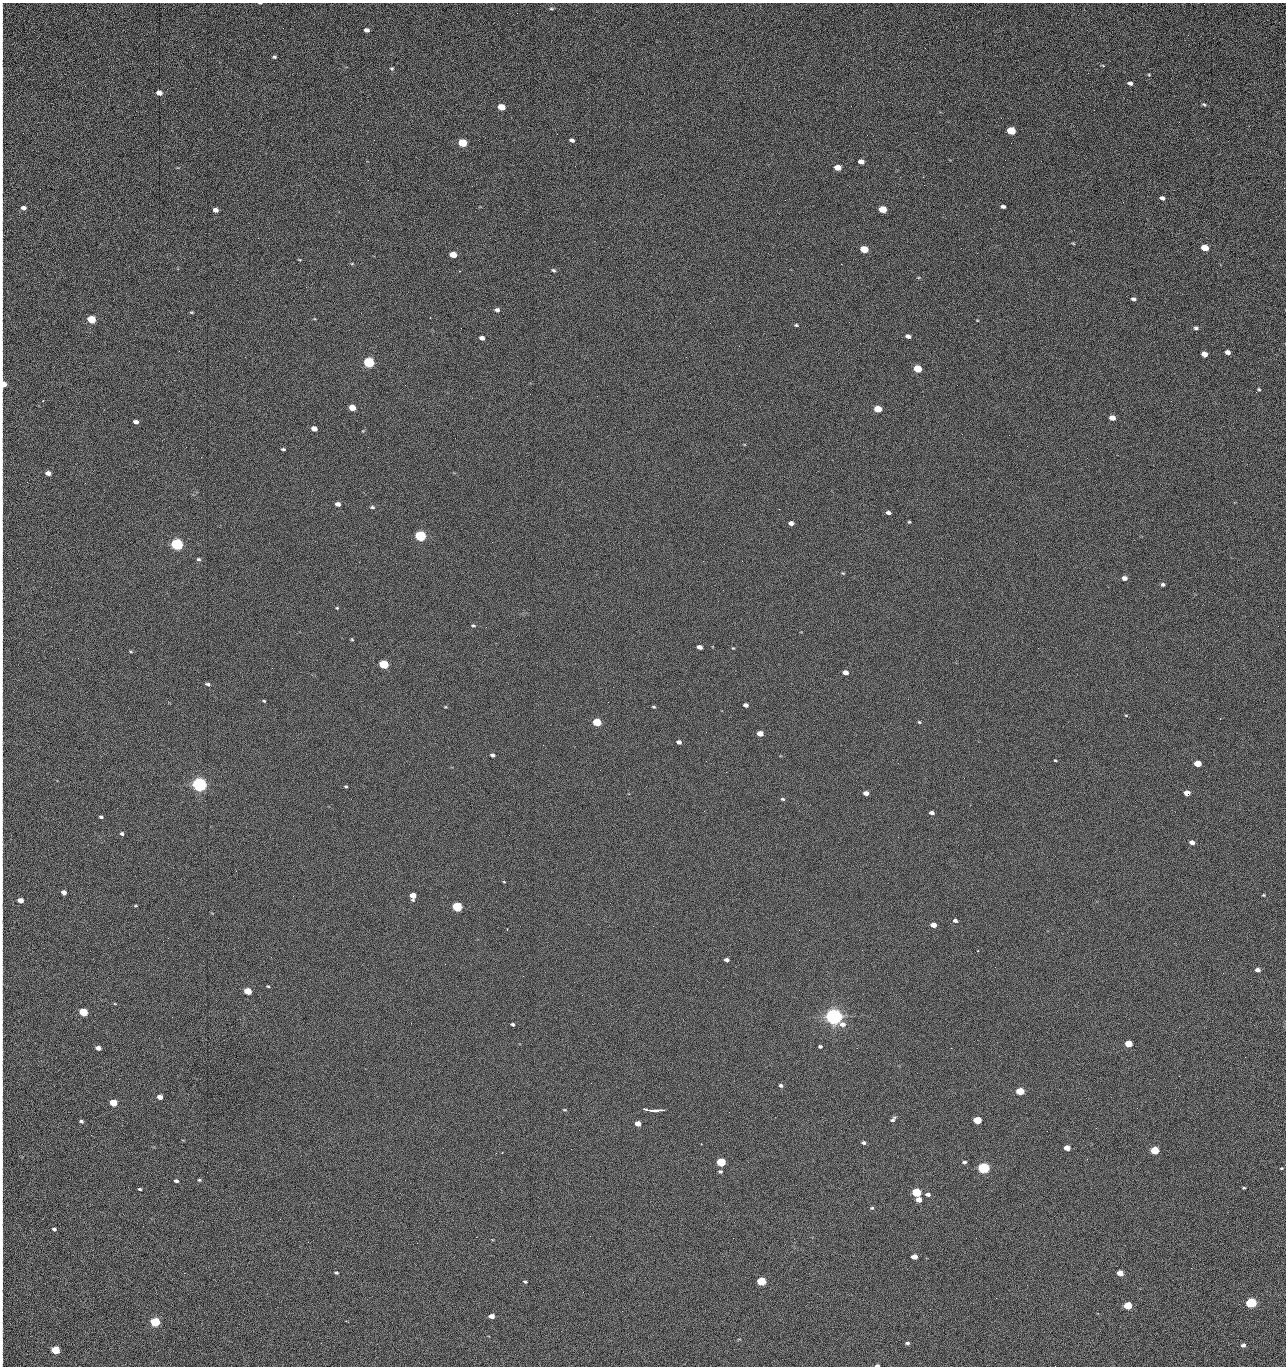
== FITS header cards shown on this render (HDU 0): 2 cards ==
NAXIS1  =                 1284 /fastest changing axis
NAXIS2  =                 1364 /next to fastest changing axis

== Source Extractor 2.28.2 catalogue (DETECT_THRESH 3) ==
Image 1284 x 1364 px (HDU 0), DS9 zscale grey, 1 PNG px = 1 image px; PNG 1288 x 1368 px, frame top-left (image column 1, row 1364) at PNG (2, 3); no overlay
Background 130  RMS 15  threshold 44.2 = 3 sigma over >= 5 px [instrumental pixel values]
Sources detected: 227; all 227 listed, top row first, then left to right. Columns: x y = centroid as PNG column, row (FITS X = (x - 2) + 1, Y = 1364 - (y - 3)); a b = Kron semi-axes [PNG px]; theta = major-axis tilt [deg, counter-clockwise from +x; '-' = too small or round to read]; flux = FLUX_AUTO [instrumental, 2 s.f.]
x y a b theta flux
260 3 4 2 - 1.0e+03
551 9 7 3 0 1.3e+03
2 17 12 2 90 2.3e+03
2 30 14 2 90 2.2e+03
366 30 5 4 - 4.7e+03
1188 35 3 2 - 1.5e+03
2 54 20 2 90 3.6e+03
274 57 4 4 - 1.6e+03
1103 65 6 2 -19 8.1e+02
392 68 5 4 - 1.3e+03
1149 75 4 4 - 9.0e+02
1130 83 5 4 - 2.9e+03
2 84 20 2 90 4.4e+03
159 93 5 4 - 8.3e+03
1204 104 6 4 -45 1.5e+03
501 107 5 4 - 2.3e+04
1179 122 2 2 - 1.2e+03
1011 131 6 4 -14 4.3e+04
2 137 8 2 90 1.4e+03
572 140 5 4 - 3.3e+03
462 143 5 4 - 5.4e+04
2 161 14 2 90 2.5e+03
861 161 5 4 - 6.4e+03
1041 161 2 2 - 1.8e+03
838 167 5 4 - 1.6e+04
923 177 2 2 - 1.8e+04
1162 198 5 3 - 3.5e+03
785 200 2 2 - 5.1e+02
1123 202 2 2 - 7.3e+02
1003 206 4 3 - 2.6e+03
23 208 5 4 - 4.7e+03
883 209 5 4 - 2.8e+04
215 210 5 4 - 5.8e+03
2 211 14 2 90 2.6e+03
2 235 9 2 90 1.5e+03
1073 243 6 3 -19 9.4e+02
1205 248 5 4 - 2.4e+04
864 249 5 4 - 4.1e+04
453 254 5 4 - 2.0e+04
299 259 4 3 - 7.9e+02
2 264 9 2 90 1.4e+03
352 264 5 3 - 9.6e+02
841 264 2 2 - 2.7e+04
553 270 5 4 - 1.7e+03
306 287 3 2 - 7.9e+02
1133 299 5 4 - 2.7e+03
497 310 6 5 - 3.3e+03
191 312 5 3 - 1.0e+03
91 319 5 4 - 5.2e+04
977 320 4 3 - 6.9e+02
849 322 2 2 - 4.8e+02
710 323 2 2 - 3.3e+03
796 325 5 3 - 1.3e+03
1196 328 6 4 -7 2.4e+03
908 336 5 4 - 3.9e+03
482 338 5 4 - 4.9e+03
739 346 2 2 - 4.6e+02
1228 352 5 4 - 4.6e+03
1204 354 5 4 - 9.7e+03
2 362 11 2 90 2.0e+03
369 362 5 5 - 1.6e+05
917 369 5 4 - 4.0e+04
4 384 6 4 -88 1.2e+04
1259 389 4 3 - 1.3e+03
1256 392 3 2 - 1.3e+03
43 401 2 2 - 7.0e+02
352 408 5 4 - 2.0e+04
878 409 5 4 - 3.3e+04
1112 418 5 4 - 9.8e+03
136 422 5 4 - 4.7e+03
314 429 5 4 - 9.2e+03
1009 435 2 2 - 3.3e+03
1027 446 2 2 - 4.5e+02
186 447 2 2 - 3.1e+03
283 449 4 3 - 1.6e+03
2 462 11 2 90 2.0e+03
48 473 5 4 - 6.2e+03
85 483 2 2 - 9.8e+02
338 504 5 4 - 5.1e+03
372 507 6 4 -9 1.6e+03
2 508 24 2 90 4.0e+03
779 509 2 2 - 6.5e+02
888 513 5 3 - 3.4e+03
909 522 4 4 - 1.2e+03
791 523 5 4 - 4.9e+03
2 534 16 2 90 2.8e+03
420 536 5 5 - 1.9e+05
492 542 2 2 - 2.6e+03
177 544 5 5 - 3.2e+05
198 559 5 4 - 1.8e+03
742 561 3 2 - 8.1e+02
843 573 4 3 - 1.0e+03
1124 578 5 4 - 5.4e+03
1163 584 4 3 - 2.2e+03
337 608 4 4 - 9.9e+02
2 616 19 2 90 3.2e+03
473 625 6 4 -16 1.4e+03
352 639 5 4 - 1.0e+03
699 647 5 4 - 5.4e+03
733 648 4 3 - 8.8e+02
130 651 5 3 - 1.0e+03
384 664 5 4 - 9.0e+04
2 666 22 2 90 3.4e+03
845 672 5 4 - 7.3e+03
208 684 6 4 -17 2.2e+03
264 701 3 3 - 1.1e+03
746 705 5 4 - 3.9e+03
445 707 4 4 - 9.4e+02
654 707 5 3 - 1.3e+03
1126 715 5 3 - 9.6e+02
597 722 5 4 - 4.8e+04
919 722 4 4 - 1.1e+03
706 732 2 2 - 6.8e+02
760 733 5 4 - 1.4e+04
679 742 4 4 - 3.5e+03
543 745 2 2 - 3.1e+03
492 755 5 4 - 2.5e+03
1055 760 3 3 - 9.7e+02
706 761 2 2 - 2.1e+03
1198 763 5 4 - 2.6e+04
2 767 10 2 90 1.9e+03
726 772 2 2 - 2.5e+03
199 784 6 5 - 7.0e+05
346 786 4 3 - 1.3e+03
866 793 5 4 - 5.9e+03
1187 793 5 4 - 1.2e+04
782 799 6 4 -17 1.4e+03
932 813 4 3 - 3.8e+03
2 817 12 2 90 2.0e+03
101 817 4 3 - 1.8e+03
122 833 5 4 - 2.0e+03
1192 842 5 4 - 5.8e+03
2 876 16 2 90 2.8e+03
504 882 4 2 - 7.2e+02
64 892 5 4 - 5.5e+03
1263 895 4 3 - 9.5e+02
413 896 5 5 - 1.3e+04
20 900 5 4 - 9.8e+03
136 906 6 3 0 1.1e+03
457 907 5 4 - 1.2e+05
2 913 13 2 90 1.7e+03
955 921 5 4 - 2.7e+03
933 925 5 4 - 9.4e+03
507 930 3 2 - 1.4e+03
978 951 2 2 - 5.6e+02
727 960 4 4 - 3.5e+03
2 969 16 2 90 2.6e+03
1258 970 5 4 - 4.6e+03
523 976 2 2 - 2.0e+03
268 986 4 3 - 9.6e+02
248 991 5 4 - 3.3e+04
115 1004 5 3 - 8.6e+02
83 1012 5 4 - 5.4e+04
834 1017 6 5 - 1.0e+06
411 1023 2 2 - 5.4e+03
513 1024 4 3 - 1.9e+03
1129 1044 5 4 - 2.9e+04
820 1046 4 3 - 1.9e+03
98 1048 5 4 - 6.4e+03
857 1048 2 2 - 1.4e+03
2 1052 11 2 90 2.0e+03
1245 1057 2 2 - 1.8e+03
1179 1076 2 2 - 2.7e+03
781 1085 5 4 - 2.3e+03
2 1090 18 2 90 2.7e+03
1020 1091 5 4 - 4.8e+04
160 1097 5 4 - 7.0e+03
113 1103 5 4 - 3.1e+04
2 1108 9 2 90 1.5e+03
564 1110 5 3 - 9.7e+02
651 1110 14 3 -8 4.8e+03
655 1110 12 3 5 5.8e+03
729 1112 2 2 - 8.3e+02
893 1119 7 4 44 2.5e+03
977 1120 5 4 - 4.4e+04
81 1121 5 4 - 2.0e+03
638 1123 5 4 - 8.8e+03
1096 1128 2 2 - 4.7e+02
2 1133 13 2 90 2.3e+03
91 1135 2 2 - 2.5e+03
863 1143 5 4 - 2.0e+03
701 1144 2 2 - 5.0e+02
1067 1148 5 4 - 1.6e+04
571 1149 2 2 - 9.1e+02
1155 1150 5 4 - 5.8e+04
502 1152 3 2 - 1.7e+03
1087 1159 3 2 - 1.5e+03
721 1162 5 4 - 7.8e+04
964 1162 5 4 - 2.2e+03
2 1163 15 2 90 2.3e+03
983 1168 5 4 - 2.7e+05
1281 1168 4 3 - 9.6e+02
720 1171 4 4 - 1.6e+03
199 1180 5 4 - 1.3e+03
176 1181 4 3 - 2.5e+03
1244 1188 4 3 - 1.1e+03
140 1189 4 3 - 1.3e+03
916 1192 5 4 - 8.4e+04
928 1194 6 4 -7 3.6e+03
919 1200 5 4 - 9.4e+03
872 1208 5 4 - 1.5e+03
280 1219 2 2 - 2.2e+03
54 1229 4 3 - 2.2e+03
476 1237 2 2 - 7.0e+03
308 1242 2 2 - 2.0e+03
417 1243 2 2 - 5.4e+03
2 1244 20 2 90 4.0e+03
914 1257 5 4 - 9.2e+03
2 1267 15 2 90 2.9e+03
336 1273 5 4 - 1.3e+03
1120 1273 5 4 - 1.4e+04
525 1281 4 3 - 1.4e+03
761 1281 5 4 - 8.1e+04
583 1292 2 2 - 5.2e+02
996 1298 2 2 - 2.7e+03
1251 1303 5 4 - 1.9e+05
1128 1305 5 4 - 4.6e+04
622 1311 3 2 - 8.2e+02
491 1316 5 4 - 7.7e+03
155 1322 5 4 - 1.0e+05
321 1343 2 2 - 1.4e+03
907 1343 5 4 - 2.2e+03
1243 1345 5 4 - 3.4e+03
2 1350 16 2 90 3.0e+03
55 1350 5 4 - 5.4e+04
877 1365 4 3 - 2.5e+03
1055 1366 2 2 - 1.9e+03
At the frame edge (FLAGS 8, measured only in part): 32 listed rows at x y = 260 3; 2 17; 2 30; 2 54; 2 84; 2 137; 2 161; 2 211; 2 235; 2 264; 2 362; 4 384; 2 462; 2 508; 2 534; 2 616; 2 666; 2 767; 2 817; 2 876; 2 913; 2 969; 2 1052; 2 1090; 2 1108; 2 1133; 2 1163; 2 1244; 2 1267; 2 1350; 877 1365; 1055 1366

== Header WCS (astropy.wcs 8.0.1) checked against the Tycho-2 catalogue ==
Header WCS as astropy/WCSLIB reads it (CRVAL/CRPIX/CD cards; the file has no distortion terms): RA---TAN/DEC--TAN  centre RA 15:41:42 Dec +51:58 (235.42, +51.97 deg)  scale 1.26 arcsec/px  FOV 26.9' x 28.5'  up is +92 deg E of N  parity flipped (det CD > 0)
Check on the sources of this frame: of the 60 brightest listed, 11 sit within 2.0 arcsec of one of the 12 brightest Tycho-2 stars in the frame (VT <= 12.29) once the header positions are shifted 0.44 arcsec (0.31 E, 0.31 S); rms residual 0.93 arcsec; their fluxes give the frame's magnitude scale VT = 24.55 - 2.5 log10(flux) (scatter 0.17 mag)
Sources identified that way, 11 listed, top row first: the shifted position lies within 2.0 arcsec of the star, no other Tycho-2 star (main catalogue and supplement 1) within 4.0 arcsec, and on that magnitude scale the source's flux lands within +1.5 / -3 mag of the star's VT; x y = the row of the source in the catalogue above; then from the Tycho-2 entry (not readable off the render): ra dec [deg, ICRS J2000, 3 dp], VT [Tycho-2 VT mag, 2 dp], TYC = Tycho-2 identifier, HIP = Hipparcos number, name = IAU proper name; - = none
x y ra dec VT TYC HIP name
369 362 235.614 +52.064 11.61 3489-1132-1 - -
420 536 235.514 +52.049 11.19 3489-1407-1 - -
177 544 235.515 +52.133 11.12 3489-1380-1 - -
199 784 235.378 +52.130 9.31 3489-1322-1 76850 -
457 907 235.303 +52.042 11.52 3489-958-1 - -
834 1017 235.232 +51.912 9.59 3489-824-1 - -
983 1168 235.143 +51.862 10.97 3489-1016-1 - -
916 1192 235.131 +51.886 12.29 3489-908-1 - -
761 1281 235.084 +51.941 11.45 3489-1346-1 - -
1251 1303 235.062 +51.771 11.53 3489-1453-1 - -
155 1322 235.075 +52.152 11.74 3489-912-1 - -